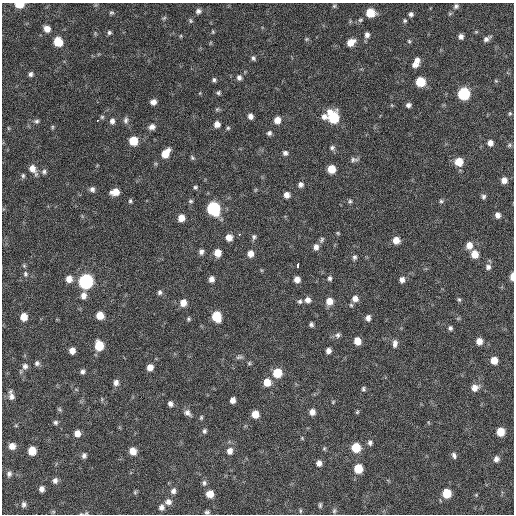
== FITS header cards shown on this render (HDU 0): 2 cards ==
NAXIS1  =                  512 / Axis length
NAXIS2  =                  512 / Axis length

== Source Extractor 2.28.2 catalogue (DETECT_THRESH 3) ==
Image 512 x 512 px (HDU 0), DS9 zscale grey, 1 PNG px = 1 image px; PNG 516 x 516 px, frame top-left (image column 1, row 512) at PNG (2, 3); no overlay
Background 182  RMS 14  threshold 41.6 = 3 sigma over >= 5 px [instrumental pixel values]
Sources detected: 183; all 183 listed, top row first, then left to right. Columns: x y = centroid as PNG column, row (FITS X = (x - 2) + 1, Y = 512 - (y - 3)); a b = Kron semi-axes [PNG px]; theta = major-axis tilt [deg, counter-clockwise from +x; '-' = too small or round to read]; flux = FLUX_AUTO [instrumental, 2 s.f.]
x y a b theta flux
19 4 7 4 -2 20000
334 6 5 5 - 1300
456 6 7 6 - 2400
198 11 6 6 - 3200
111 12 6 5 - 1500
370 13 7 6 - 22000
411 14 6 5 - 2500
164 18 7 4 44 1400
360 20 7 5 16 1700
190 21 7 5 -72 1500
405 21 5 5 - 1400
47 29 7 6 - 7600
109 32 6 5 - 1900
213 32 5 4 - 1100
476 32 6 3 18 960
367 35 6 6 - 3800
181 36 5 3 - 880
461 36 5 5 - 3600
306 39 5 5 - 1300
487 39 9 5 33 3300
409 41 5 4 - 1200
58 42 7 6 - 20000
351 42 8 6 34 10000
253 58 7 5 -51 2100
417 60 6 6 - 4100
415 64 8 6 20 5500
31 74 5 5 - 2500
239 78 7 6 - 3000
214 80 5 5 - 1900
496 81 5 4 - 980
420 82 7 6 - 30000
218 93 5 5 - 1600
464 94 7 7 - 87000
153 102 6 5 - 4200
408 105 5 4 - 2700
217 109 6 5 - 1500
510 113 5 4 - 1200
250 116 6 5 - 4300
102 117 5 5 - 1500
324 117 7 6 - 4600
333 117 9 7 -63 54000
97 120 3 2 - 1800
126 120 9 6 -90 3000
277 120 6 6 - 8800
36 121 7 6 - 2000
112 121 7 6 - 3400
217 124 6 6 - 5400
52 127 6 4 89 1100
152 127 7 6 - 4400
8 128 6 3 -71 840
228 128 5 5 - 1400
269 133 6 6 - 2400
133 141 6 6 - 23000
490 143 6 5 - 4900
509 145 6 5 - 1500
332 148 7 6 - 2400
165 153 9 6 54 15000
285 153 6 6 - 2800
192 158 7 5 -50 1500
354 160 11 6 3 2800
459 162 7 7 - 16000
33 169 12 7 -57 8400
331 169 6 6 - 16000
44 171 7 7 - 2400
23 176 6 5 - 1800
504 180 6 6 - 5900
301 185 7 7 - 3200
195 187 5 5 - 1600
92 189 7 6 - 3000
255 190 6 3 71 1000
115 192 8 6 8 11000
287 195 6 6 - 5400
483 197 6 5 - 2100
130 201 6 4 77 1500
191 201 6 4 13 1500
350 201 6 5 - 1600
441 201 6 5 - 1600
213 208 8 7 - 110000
498 215 6 5 - 4200
181 218 6 6 - 8900
338 233 5 4 - 1100
239 235 3 3 - 6500
229 237 6 6 - 7600
254 237 9 6 82 2400
322 240 9 6 61 2200
396 240 6 6 - 8900
469 245 8 7 - 7400
316 247 8 6 87 4600
201 252 6 6 - 3400
217 253 7 6 - 10000
250 254 7 6 - 6800
475 254 7 6 - 12000
354 257 7 5 76 2200
298 264 5 3 - 9000
488 267 7 7 - 3200
25 274 8 7 - 2700
512 276 7 3 87 7300
330 278 6 5 - 2200
69 279 7 7 - 7900
211 279 7 6 - 4600
297 279 6 5 - 6400
402 280 6 6 - 4000
86 281 8 7 - 190000
160 292 7 6 - 2100
83 295 8 7 - 5300
355 298 7 7 - 5900
308 300 7 6 - 4900
459 300 7 4 -62 1500
300 301 6 6 - 2100
329 301 7 7 - 9100
183 303 8 7 - 7900
351 305 5 5 - 1400
100 315 6 6 - 12000
24 317 7 6 - 11000
216 317 8 6 -72 25000
368 318 6 5 - 3900
188 319 5 4 - 1400
311 324 4 4 - 2400
450 328 5 5 - 2300
337 335 7 7 - 2800
357 341 6 6 - 11000
479 341 7 6 - 7400
395 343 10 6 85 4100
99 346 7 6 - 26000
72 351 5 5 - 6200
328 351 5 5 - 4000
239 357 9 5 11 2100
494 360 6 6 - 10000
37 363 6 6 - 2400
249 363 6 5 - 1300
25 366 7 7 - 3500
150 367 6 5 - 7100
82 371 5 5 - 2600
277 373 7 7 - 23000
116 382 7 6 - 4000
267 382 7 7 - 12000
475 388 8 7 - 7200
363 389 6 5 - 1700
11 396 10 7 -66 4600
233 400 5 5 - 4500
333 402 5 4 - 1000
170 404 6 5 - 3200
59 409 7 4 -32 1300
312 412 6 6 - 5500
357 412 5 4 - 1200
187 413 10 6 -35 3700
255 414 6 6 - 12000
201 418 6 4 75 1300
55 422 6 5 - 1900
204 431 6 5 - 2000
500 432 6 6 - 15000
77 433 6 6 - 7000
302 438 5 3 - 830
370 443 7 6 - 2500
12 446 7 6 - 6500
356 447 7 7 - 25000
324 448 6 5 - 1200
32 451 7 6 - 16000
133 451 7 6 - 8800
230 451 8 7 - 5600
84 455 6 6 - 2800
454 455 7 5 -67 2500
496 459 6 5 - 3700
319 463 6 6 - 4500
358 469 7 6 - 21000
9 474 8 6 81 2800
55 481 7 6 - 3400
204 483 7 6 - 2500
42 489 6 5 - 4300
173 491 7 6 - 3700
135 492 6 5 - 1300
447 493 7 6 - 22000
210 494 7 7 - 10000
476 495 5 4 - 950
168 502 8 7 - 4900
24 504 7 6 - 2600
320 505 7 4 89 1600
161 507 8 7 - 3700
300 511 6 3 -83 1100
334 511 8 5 80 1800
53 512 6 4 18 1100
207 512 5 4 - 1800
86 513 6 5 - 1400
At the frame edge (FLAGS 8, measured only in part): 4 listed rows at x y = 19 4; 512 276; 207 512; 86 513